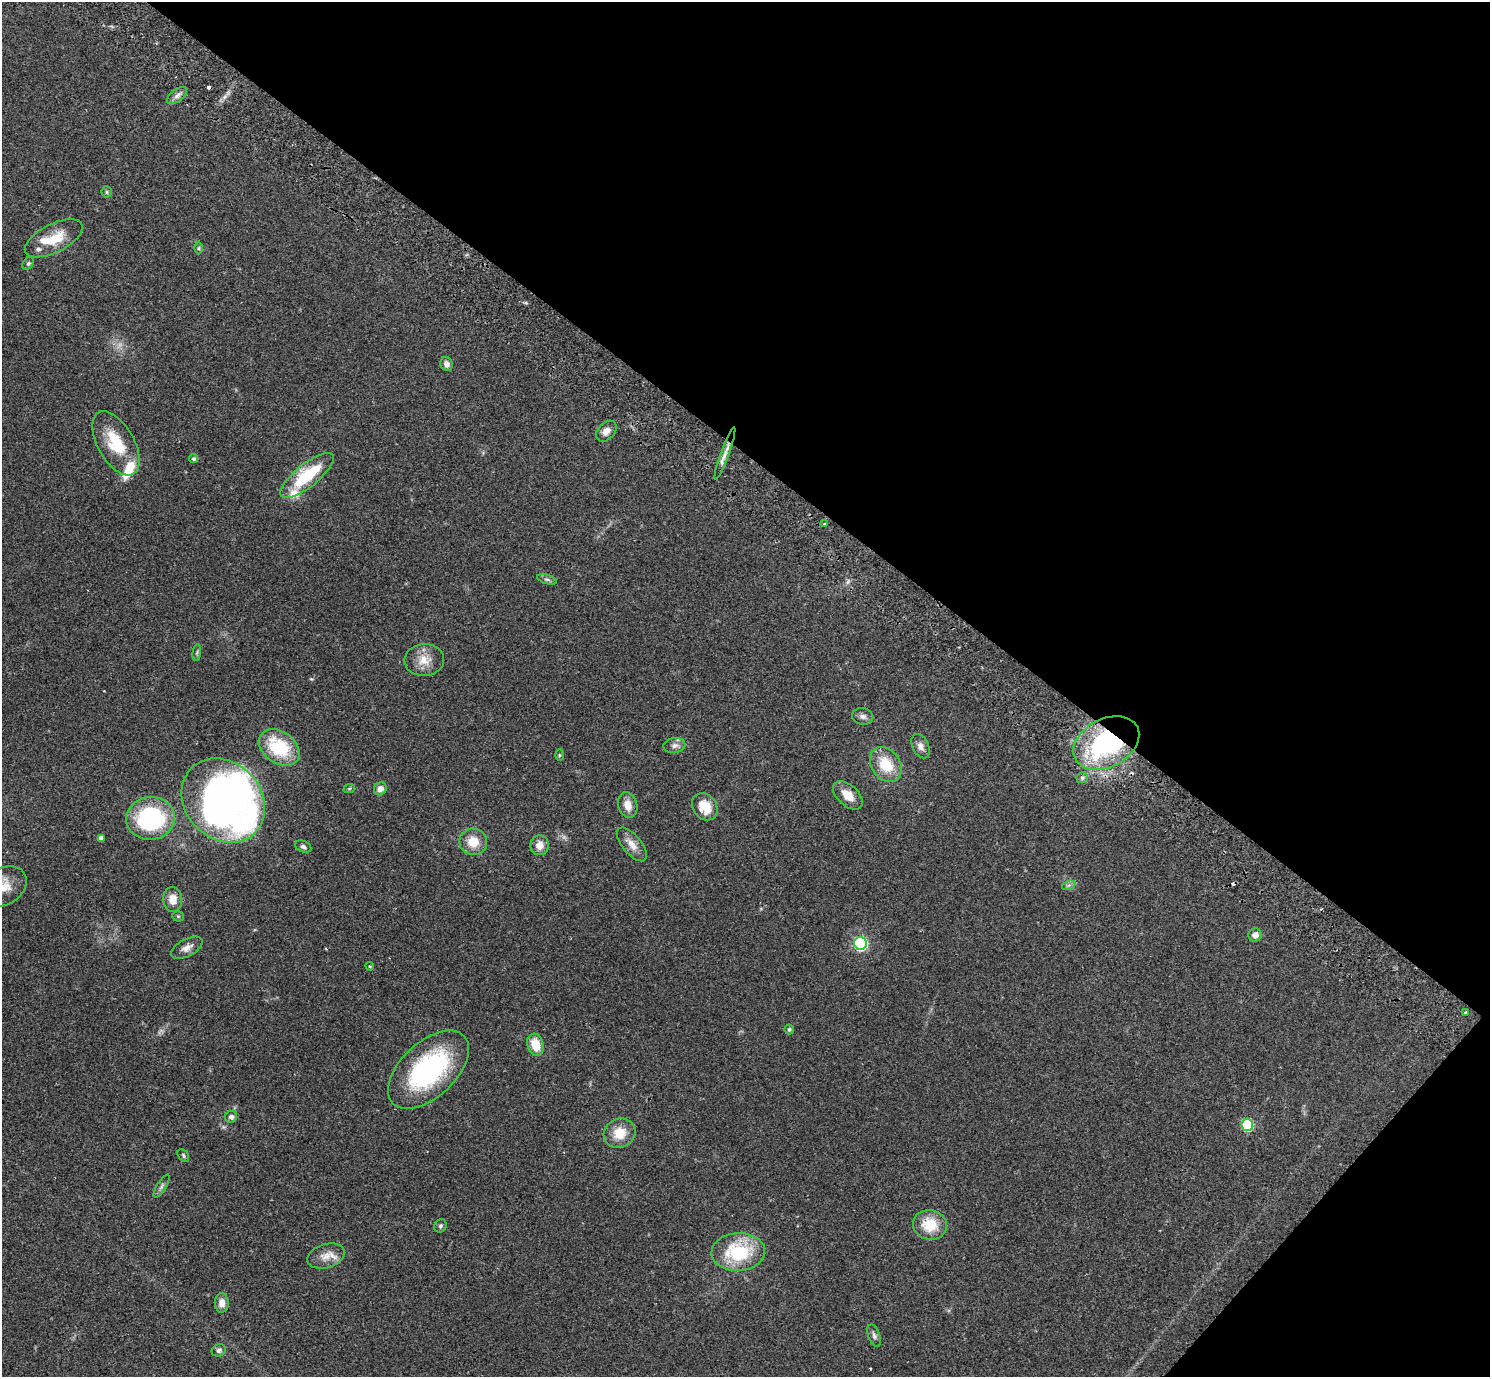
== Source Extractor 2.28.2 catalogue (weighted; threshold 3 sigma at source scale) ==
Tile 8 of 4 x 4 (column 4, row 2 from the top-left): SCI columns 4504-5991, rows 2957-4331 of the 6035 x 6052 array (HDU 1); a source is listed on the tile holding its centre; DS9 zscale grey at full resolution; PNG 1492 x 1379 px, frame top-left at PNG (2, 2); each listed source drawn as its Kron ellipse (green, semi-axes under 4 px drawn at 4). Shown black and unused: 36% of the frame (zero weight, under 2 of 3 exposures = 3% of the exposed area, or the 3 px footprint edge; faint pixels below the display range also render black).
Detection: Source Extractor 2.28.2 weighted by HDU 2 'WHT'; one run over the whole footprint, this tile lists its part. Background 0.0836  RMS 0.0076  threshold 0.034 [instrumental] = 3 sigma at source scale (4.5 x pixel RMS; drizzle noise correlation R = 1.50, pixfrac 1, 0.05/0.05 arcsec/px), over >= 5 px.
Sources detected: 68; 2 inside a brighter object's white glare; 2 cosmic-ray / hot-pixel residue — neither listed nor drawn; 5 inside a brighter listed object's ellipse — not listed separately; the other 59 listed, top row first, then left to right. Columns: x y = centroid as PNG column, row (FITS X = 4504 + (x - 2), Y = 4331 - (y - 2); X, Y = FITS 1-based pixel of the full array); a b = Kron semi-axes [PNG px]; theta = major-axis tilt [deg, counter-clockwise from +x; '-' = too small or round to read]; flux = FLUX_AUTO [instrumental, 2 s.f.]
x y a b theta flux
177 95 12 6 38 3.1
107 192 5 5 - 1.1
54 238 32 14 27 19
199 248 6 4 90 1.1
28 263 7 5 49 1.3
447 364 7 6 - 3.3
606 431 12 8 47 4.6
116 443 35 18 -60 29
725 453 28 4 70 5
194 459 4 4 - 1.6
307 475 33 11 39 40
824 524 3 3 - 1.4
547 579 10 4 -18 1.8
197 653 8 3 84 1.2
424 660 20 16 4 11
863 716 10 8 -12 3.2
1106 743 35 24 27 110
674 746 11 7 9 3.1
921 746 13 8 -64 3.8
279 747 22 16 -35 40
559 755 6 4 90 0.72
886 765 19 14 -55 21
1082 778 6 5 - 1.6
349 789 6 3 20 0.83
380 789 7 6 - 4.1
848 795 17 10 -42 9.9
223 801 45 38 -46 200
628 805 13 9 -73 7.4
705 807 14 11 -54 13
150 818 24 21 6 83
101 838 4 4 - 3.3
473 842 14 13 - 12
632 844 20 9 -50 7.2
539 845 10 9 - 6.3
303 847 8 5 -25 1.9
1069 885 7 4 19 1.6
3 886 25 18 29 15
173 899 12 9 -87 8.6
178 916 5 5 - 1
1255 935 7 6 - 4.7
860 943 6 6 - 100
187 948 17 8 28 4.8
370 966 4 4 - 0.74
1465 1013 3 3 - 2.6
789 1029 5 5 - 1.4
535 1045 11 8 -73 14
428 1070 49 27 43 100
231 1117 6 6 - 2.7
1247 1125 6 5 - 52
620 1133 16 14 24 14
183 1156 7 5 -53 1.3
162 1186 13 4 57 2.2
930 1225 17 15 -13 20
440 1226 7 6 - 1.5
738 1252 27 19 3 46
326 1256 19 12 17 8.5
222 1303 10 7 -89 5.2
874 1336 12 6 -71 2.2
219 1350 7 6 - 1.8
Overlapping masked pixels (flux is a lower limit): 1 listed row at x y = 1106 743
Isophote crosses this tile's border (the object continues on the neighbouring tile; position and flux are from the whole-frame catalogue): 1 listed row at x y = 3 886